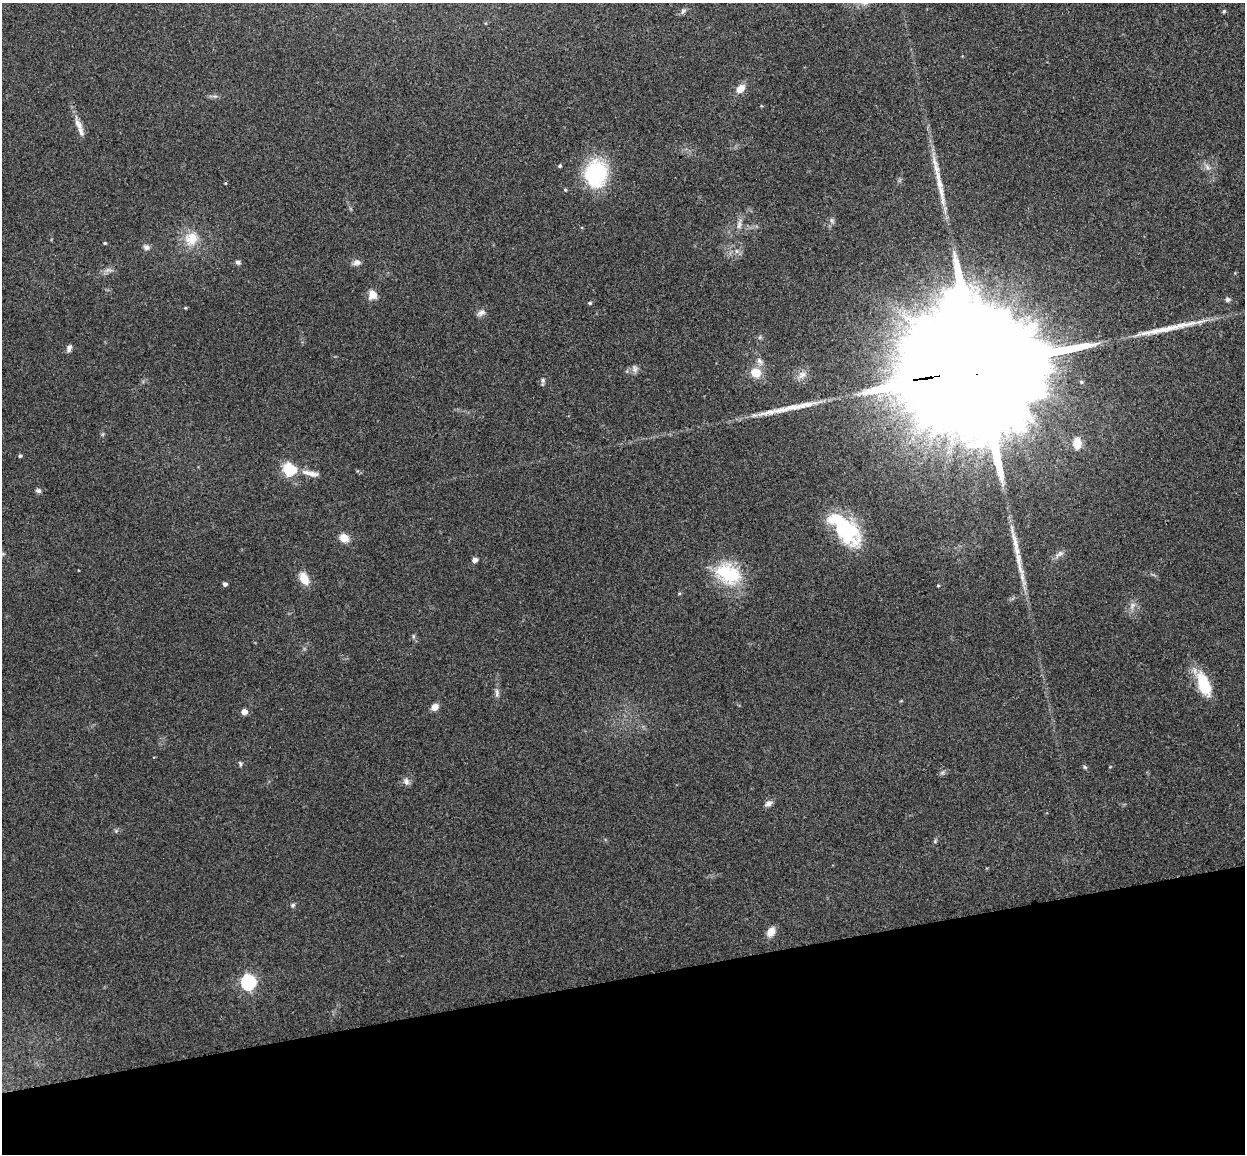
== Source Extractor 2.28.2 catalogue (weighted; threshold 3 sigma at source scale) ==
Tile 14 of 4 x 4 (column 2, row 4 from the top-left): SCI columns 1300-2542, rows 154-1305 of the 5086 x 5029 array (HDU 1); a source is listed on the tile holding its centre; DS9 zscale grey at full resolution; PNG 1247 x 1156 px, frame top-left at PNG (2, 3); no overlay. Shown black and unused: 15% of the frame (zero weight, under 3 of 4 exposures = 5% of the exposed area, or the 3 px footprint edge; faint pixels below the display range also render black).
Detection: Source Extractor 2.28.2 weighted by HDU 2 'WHT'; one run over the whole footprint, this tile lists its part. Background 0.0705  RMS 0.0075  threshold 0.0339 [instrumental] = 3 sigma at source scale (4.5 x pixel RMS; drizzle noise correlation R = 1.50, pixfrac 1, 0.05/0.05 arcsec/px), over >= 5 px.
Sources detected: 60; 3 long thin detections or spike segments (spike, bleed or trail) — not listed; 2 inside a brighter listed object's ellipse — not listed separately; the other 55 listed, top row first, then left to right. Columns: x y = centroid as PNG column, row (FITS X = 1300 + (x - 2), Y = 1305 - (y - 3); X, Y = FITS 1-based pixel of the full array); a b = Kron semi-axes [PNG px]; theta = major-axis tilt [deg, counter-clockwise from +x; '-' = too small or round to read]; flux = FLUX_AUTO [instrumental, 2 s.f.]
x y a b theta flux
683 11 8 5 31 1.9
1224 11 5 4 - 1
740 89 12 8 48 6.8
78 125 19 7 -59 5.8
560 166 5 4 - 1.1
1207 167 7 4 -71 1.8
596 173 27 23 86 65
940 186 42 7 -78 16
565 190 5 4 - 0.82
832 220 8 4 -81 1.5
739 225 11 5 72 3
191 239 20 18 53 16
105 243 4 3 - 0.84
146 247 8 7 - 2.5
736 251 7 4 -90 1.5
238 262 6 5 - 1.7
357 262 10 7 8 3.2
372 295 10 9 - 7.3
1227 300 6 5 - 1.9
590 303 4 4 - 1
185 308 4 4 - 0.7
481 313 11 7 21 3.1
69 348 8 5 73 2.6
759 361 11 6 -49 2.9
984 367 85 25 10 92000
635 369 9 7 -79 2.6
756 373 11 10 - 12
543 380 6 6 - 1.7
1077 443 14 9 -88 8.1
20 456 4 4 - 1
289 470 16 14 -85 20
311 473 25 7 -13 6.4
38 491 7 6 - 1.9
845 529 43 20 -48 63
344 538 6 6 - 17
1060 553 12 6 30 3
475 560 5 4 - 3.6
730 574 34 27 -44 38
304 578 14 9 -63 10
225 584 4 4 - 2.2
938 586 4 3 - 0.7
1132 605 10 6 59 3.1
413 636 6 4 -72 1.1
1204 684 28 12 -69 28
497 693 13 5 -88 2.7
435 707 7 6 - 5.9
244 712 6 5 - 4.7
240 763 8 4 -64 1.2
1085 767 6 4 -46 1.2
942 773 7 4 19 1.5
406 782 9 8 - 3.1
768 804 10 6 20 2.8
293 905 6 5 - 1.5
771 932 11 8 56 6.6
248 982 7 7 - 120
Overlapping masked pixels (flux is a lower limit): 1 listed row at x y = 984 367